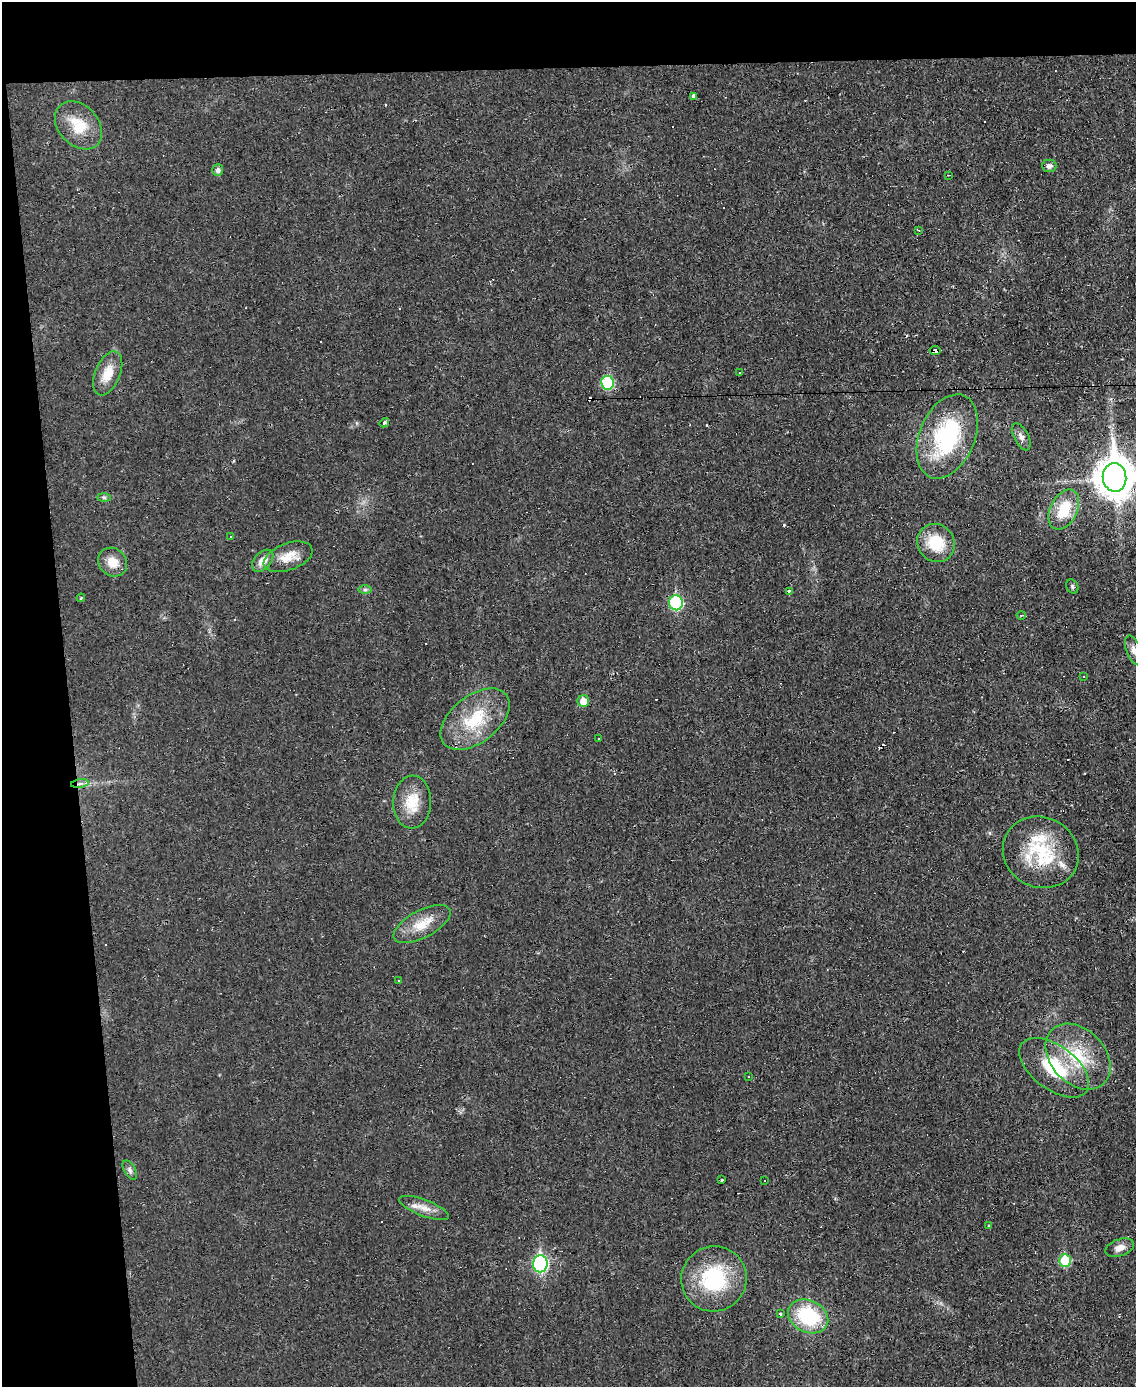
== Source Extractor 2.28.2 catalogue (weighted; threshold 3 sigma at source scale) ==
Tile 1 of 4 x 3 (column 1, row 1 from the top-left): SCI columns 1-1134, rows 2897-4281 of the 4535 x 4512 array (HDU 1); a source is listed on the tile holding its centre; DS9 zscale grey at full resolution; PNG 1138 x 1389 px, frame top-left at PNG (2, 2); each listed source drawn as its Kron ellipse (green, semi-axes under 4 px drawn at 4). Shown black and unused: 11% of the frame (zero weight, under 2 of 3 exposures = <1% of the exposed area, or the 3 px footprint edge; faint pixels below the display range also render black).
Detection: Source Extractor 2.28.2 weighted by HDU 2 'WHT'; one run over the whole footprint, this tile lists its part. Background 0.0242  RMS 0.0048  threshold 0.0214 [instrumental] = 3 sigma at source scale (4.5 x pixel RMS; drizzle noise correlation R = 1.50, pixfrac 1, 0.05/0.05 arcsec/px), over >= 5 px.
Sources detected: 68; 15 cosmic-ray / hot-pixel residue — neither listed nor drawn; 2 inside a brighter listed object's ellipse — not listed separately; the other 51 listed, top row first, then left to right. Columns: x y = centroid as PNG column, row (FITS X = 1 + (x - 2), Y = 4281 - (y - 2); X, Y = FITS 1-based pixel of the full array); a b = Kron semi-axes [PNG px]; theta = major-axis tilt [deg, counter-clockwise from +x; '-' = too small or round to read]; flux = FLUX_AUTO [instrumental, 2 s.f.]
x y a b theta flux
694 97 3 3 - 75
78 125 27 20 -47 14
1049 166 7 6 - 1.6
218 170 6 5 - 1.6
948 175 4 2 - 0.6
919 230 3 3 - 0.5
935 350 5 4 - 9.4
739 372 3 3 - 4
108 373 23 12 67 8.8
607 383 7 6 - 29
384 423 5 4 - 1
947 436 44 27 68 48
1021 437 15 7 -63 2.2
1115 477 14 12 -85 1200
104 497 7 4 -1 0.84
1064 509 21 13 63 15
231 536 3 2 - 0.78
936 543 20 18 -53 16
288 557 25 13 20 8
263 561 13 8 47 4
113 562 15 13 -43 6.9
1072 586 7 5 -60 0.92
365 590 7 4 0 0.9
789 591 4 3 - 1.5
81 598 4 3 - 0.45
676 603 7 7 - 44
1021 615 4 3 - 0.48
1134 650 16 7 -68 2.5
1084 676 3 3 - 0.69
583 701 6 6 - 5.8
475 719 40 23 37 25
599 739 3 3 - 1.8
80 784 9 4 9 1.5
412 802 26 19 87 12
1041 852 39 35 -27 31
422 924 31 13 28 11
399 981 3 3 - 4
1078 1057 37 27 -46 26
1054 1068 40 22 -36 27
749 1076 2 2 - 0.33
130 1170 11 5 -59 1.4
722 1180 3 3 - 0.95
765 1181 3 3 - 0.7
424 1208 26 8 -21 5.2
989 1226 3 3 - 0.43
1120 1248 15 8 19 3.7
1065 1261 6 6 - 21
540 1264 8 7 - 85
714 1279 33 32 - 36
780 1314 4 3 - 0.49
808 1316 21 16 -26 32
Overlapping masked pixels (flux is a lower limit): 2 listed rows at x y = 935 350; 80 784
Isophote crosses this tile's border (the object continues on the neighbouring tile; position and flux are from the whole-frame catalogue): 2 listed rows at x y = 1115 477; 1134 650